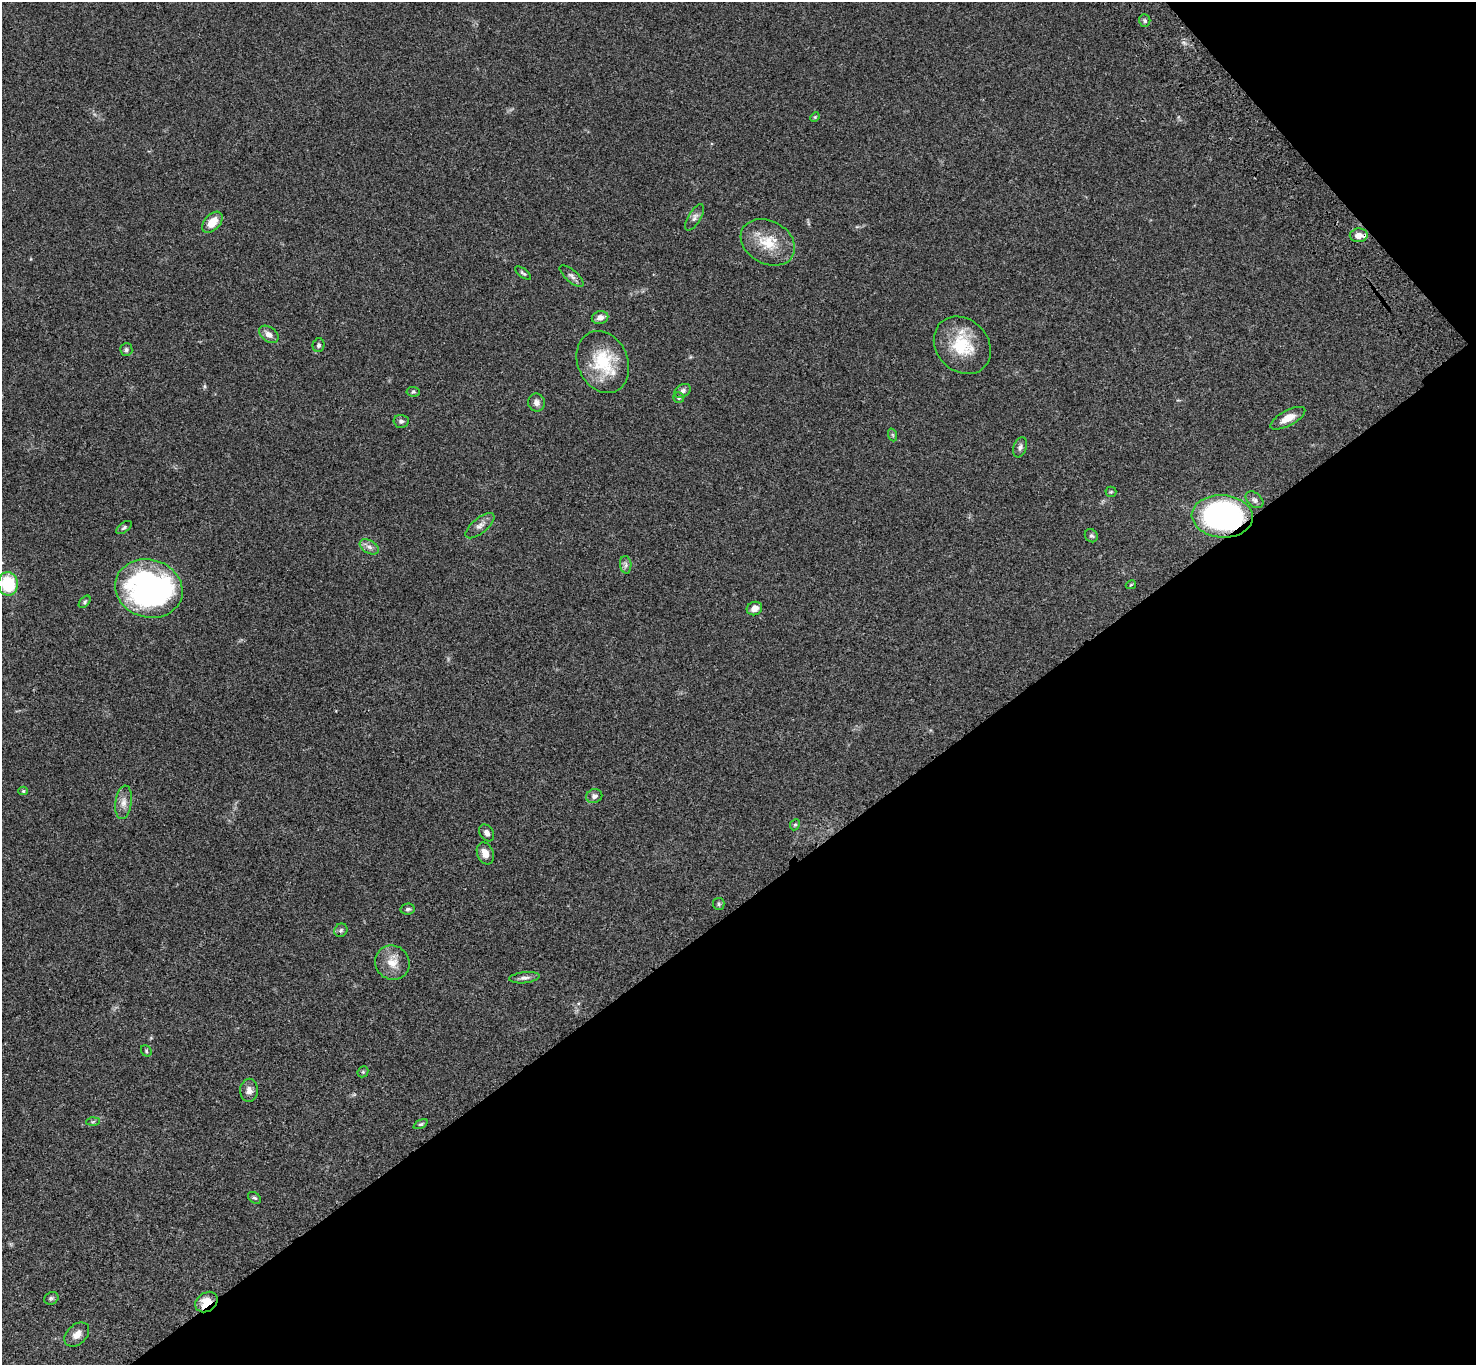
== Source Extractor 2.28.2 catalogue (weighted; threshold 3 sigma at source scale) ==
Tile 12 of 4 x 4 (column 4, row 3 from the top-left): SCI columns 4527-6000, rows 1753-3115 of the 6117 x 6091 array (HDU 1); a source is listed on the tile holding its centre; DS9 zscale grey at full resolution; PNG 1478 x 1367 px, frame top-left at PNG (2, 2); each listed source drawn as its Kron ellipse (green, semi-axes under 4 px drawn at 4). Shown black and unused: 37% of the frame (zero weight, under 3 of 4 exposures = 6% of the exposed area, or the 3 px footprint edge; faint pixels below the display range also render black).
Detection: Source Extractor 2.28.2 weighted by HDU 2 'WHT'; one run over the whole footprint, this tile lists its part. Background 0.0469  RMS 0.0052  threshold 0.0234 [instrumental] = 3 sigma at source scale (4.5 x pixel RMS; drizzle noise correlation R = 1.50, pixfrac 1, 0.05/0.05 arcsec/px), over >= 5 px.
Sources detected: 57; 1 inside a brighter object's white glare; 1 cosmic-ray / hot-pixel residue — neither listed nor drawn; the other 55 listed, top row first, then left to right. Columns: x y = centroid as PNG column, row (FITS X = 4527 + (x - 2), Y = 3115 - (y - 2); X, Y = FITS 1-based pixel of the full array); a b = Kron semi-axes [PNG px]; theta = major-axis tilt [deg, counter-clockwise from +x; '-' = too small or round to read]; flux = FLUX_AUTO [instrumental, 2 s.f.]
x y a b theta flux
1145 20 6 5 - 1
815 117 5 4 - 0.56
695 217 15 6 59 2
212 222 12 7 47 7
1359 235 9 7 4 3.6
768 242 28 21 -28 15
523 273 9 4 -38 0.9
572 276 15 6 -41 1.9
600 318 8 6 13 3
269 334 11 7 -37 3.3
318 345 7 6 - 1.3
962 345 31 26 -46 21
126 350 6 6 - 1.1
603 362 32 25 -66 24
683 391 9 6 32 1.9
413 392 7 5 -6 0.81
679 398 5 5 - 0.88
537 402 9 8 - 2.5
1288 418 19 7 28 6.1
401 421 7 6 - 1.4
893 435 6 4 -71 0.68
1020 447 10 6 69 1.6
1111 492 5 5 - 0.64
1254 500 10 6 -40 1.6
1222 516 30 21 -4 130
480 526 17 7 40 3
124 527 9 4 37 0.96
1091 536 7 6 - 1.2
369 547 10 6 -31 2.2
626 565 9 5 -85 1.5
8 584 12 10 -86 24
1131 585 5 4 - 0.51
149 588 34 29 -17 140
85 602 7 4 47 0.8
754 608 8 6 24 3.2
23 791 5 4 - 0.73
594 796 8 7 - 2.1
123 802 17 8 82 3.9
795 825 6 4 65 0.7
487 833 9 6 -56 2
485 853 11 8 -69 4.5
719 904 6 5 - 0.94
408 909 7 5 9 1.1
341 930 7 6 - 1.2
392 963 17 16 - 7.2
524 978 15 5 6 2
146 1051 6 5 - 0.76
363 1072 6 5 - 0.71
249 1090 11 9 88 2.9
93 1122 6 4 2 0.73
421 1124 7 4 26 0.82
254 1198 7 5 -37 0.93
51 1298 7 6 - 1
206 1302 12 9 37 8.3
77 1335 14 9 44 3.7
Overlapping masked pixels (flux is a lower limit): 2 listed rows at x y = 1222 516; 206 1302
Isophote crosses this tile's border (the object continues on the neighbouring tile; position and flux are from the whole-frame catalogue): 1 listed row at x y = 8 584